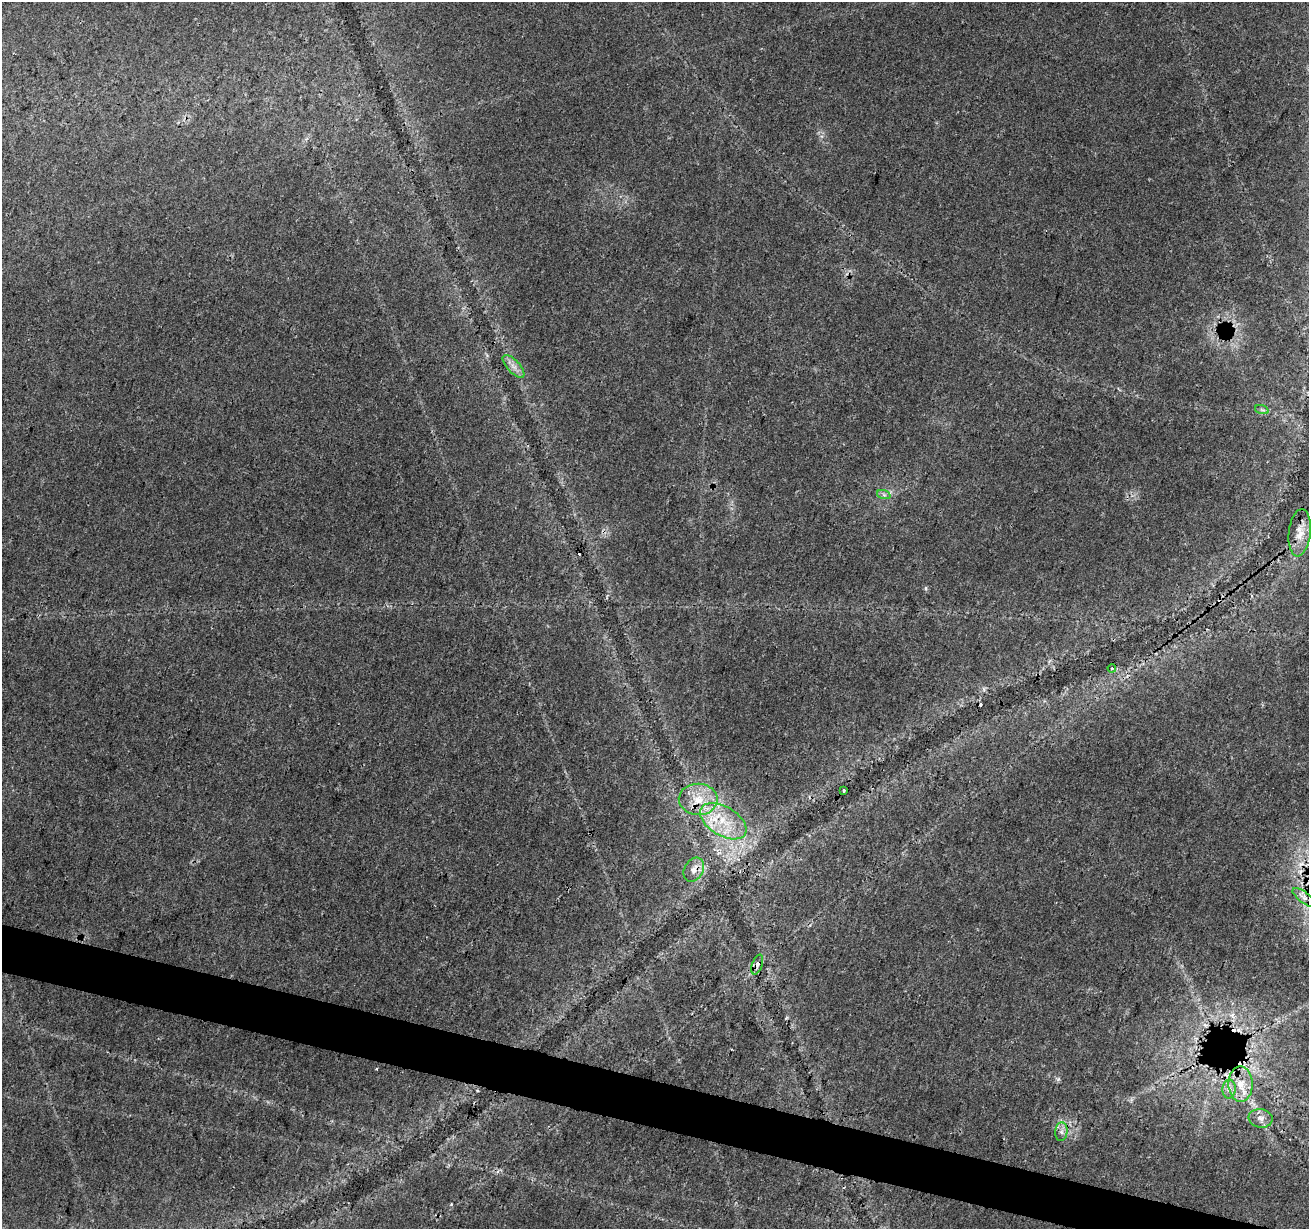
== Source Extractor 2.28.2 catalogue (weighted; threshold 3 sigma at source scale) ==
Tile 6 of 4 x 4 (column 2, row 2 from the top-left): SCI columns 1317-2623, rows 2736-3962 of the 5237 x 5409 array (HDU 1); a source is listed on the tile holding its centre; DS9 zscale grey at full resolution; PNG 1311 x 1231 px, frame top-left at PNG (2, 2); each listed source drawn as its Kron ellipse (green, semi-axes under 4 px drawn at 4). Shown black and unused: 4% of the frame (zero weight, under 3 of 4 exposures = <1% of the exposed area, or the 3 px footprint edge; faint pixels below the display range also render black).
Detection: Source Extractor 2.28.2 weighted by HDU 2 'WHT'; one run over the whole footprint, this tile lists its part. Background 0.0274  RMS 0.0023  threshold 0.0105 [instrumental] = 3 sigma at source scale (4.5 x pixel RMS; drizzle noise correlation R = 1.50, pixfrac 1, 0.0396/0.0396 arcsec/px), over >= 5 px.
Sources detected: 21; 6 cosmic-ray / hot-pixel residue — neither listed nor drawn; the other 15 listed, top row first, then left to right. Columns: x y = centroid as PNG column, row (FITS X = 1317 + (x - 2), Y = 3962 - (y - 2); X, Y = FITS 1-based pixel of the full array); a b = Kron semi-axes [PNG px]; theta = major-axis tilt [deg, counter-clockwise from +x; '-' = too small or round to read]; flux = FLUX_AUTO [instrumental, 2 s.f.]
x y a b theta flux
513 366 14 6 -47 1.6
1262 410 7 4 -19 0.4
884 495 7 4 -19 0.53
1300 533 24 11 84 3.1
1112 668 4 3 - 0.24
844 790 3 2 - 0.28
698 799 19 15 -2 6
723 821 25 14 -31 8.5
694 870 13 9 61 2
1304 897 13 5 -37 1.3
757 964 10 5 70 1.1
1241 1084 18 12 -89 4.2
1229 1089 9 6 88 1.1
1261 1118 12 9 -8 1.6
1061 1132 9 6 85 0.92
Overlapping masked pixels (flux is a lower limit): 2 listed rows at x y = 1304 897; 757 964
Unlisted compact peaks at least as high as the median listed source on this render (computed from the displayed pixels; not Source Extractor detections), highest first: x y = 1058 1079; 451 1204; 926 588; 984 689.